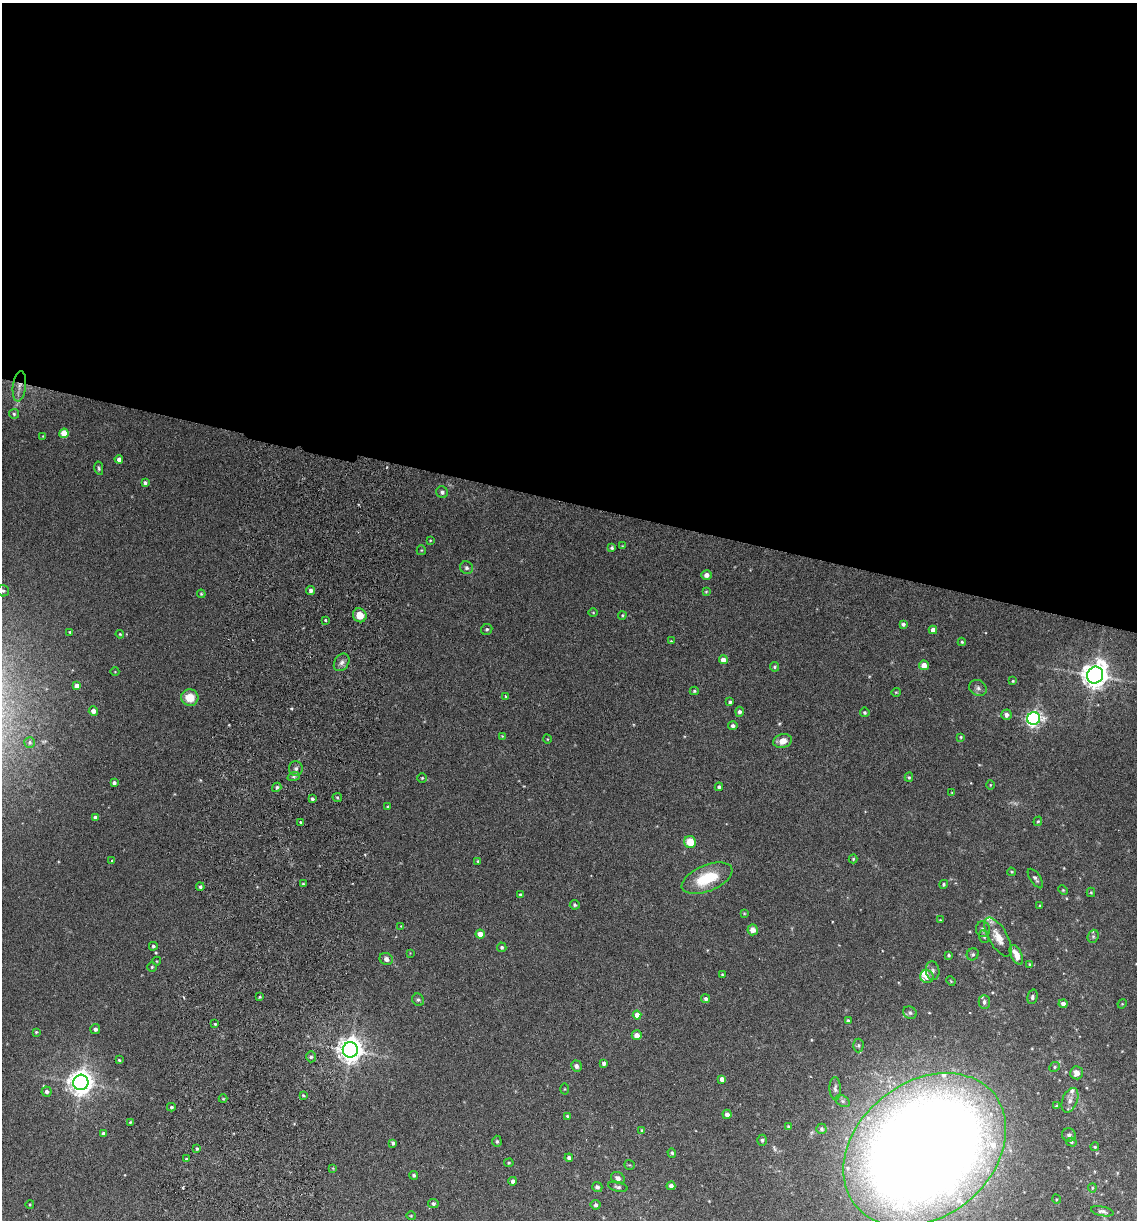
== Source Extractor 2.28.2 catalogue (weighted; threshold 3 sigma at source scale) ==
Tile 3 of 4 x 4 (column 3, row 1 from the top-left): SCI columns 2446-3580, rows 3668-4885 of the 5008 x 4899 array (HDU 1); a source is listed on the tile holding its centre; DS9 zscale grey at full resolution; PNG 1139 x 1222 px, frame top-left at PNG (2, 3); each listed source drawn as its Kron ellipse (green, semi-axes under 4 px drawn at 4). Shown black and unused: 41% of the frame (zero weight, under 3 of 6 exposures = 3% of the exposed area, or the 3 px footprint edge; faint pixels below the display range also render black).
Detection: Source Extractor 2.28.2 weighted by HDU 2 'WHT'; one run over the whole footprint, this tile lists its part. Background 0.0299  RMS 0.0032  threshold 0.0133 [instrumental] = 3 sigma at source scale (4.09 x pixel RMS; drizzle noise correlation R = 1.36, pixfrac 0.8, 0.05/0.05 arcsec/px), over >= 5 px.
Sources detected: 183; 1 too faint to see at this stretch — neither listed nor drawn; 8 inside a brighter listed object's ellipse — not listed separately; the other 174 listed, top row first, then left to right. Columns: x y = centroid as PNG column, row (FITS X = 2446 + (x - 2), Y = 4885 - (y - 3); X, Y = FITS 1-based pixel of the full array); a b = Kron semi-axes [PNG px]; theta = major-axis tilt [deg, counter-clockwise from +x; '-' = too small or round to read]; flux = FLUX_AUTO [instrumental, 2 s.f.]
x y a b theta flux
19 386 15 6 83 2
14 414 5 5 - 0.48
64 433 4 4 - 7.5
43 436 3 3 - 0.2
119 459 4 4 - 1.6
99 468 7 4 -78 0.5
145 483 4 4 - 0.68
442 492 6 5 - 0.73
430 540 4 2 - 0.2
622 546 4 3 - 0.25
612 548 4 3 - 0.54
421 550 5 4 - 0.3
466 568 7 6 - 0.7
706 575 5 4 - 1.5
3 591 6 5 - 0.54
311 591 4 4 - 1.1
706 592 4 3 - 0.3
201 594 4 3 - 0.29
593 612 5 3 - 0.25
360 615 7 6 - 3.6
622 615 4 3 - 0.32
325 620 3 2 - 0.31
903 624 4 4 - 0.64
487 629 6 5 - 0.52
933 630 4 4 - 1.7
70 632 4 3 - 0.36
120 634 4 3 - 0.29
671 641 4 3 - 0.2
962 642 4 4 - 0.34
723 660 4 4 - 2.4
342 662 9 7 57 1.3
924 665 5 5 - 2.4
775 667 5 4 - 0.47
115 672 4 3 - 0.22
1095 675 8 8 - 330
1013 681 3 3 - 0.29
77 686 4 4 - 1.8
978 688 9 7 -30 1.1
694 691 4 4 - 0.4
896 692 4 4 - 0.27
505 696 3 2 - 0.35
190 698 8 8 - 4.7
730 702 4 3 - 0.58
93 711 5 4 - 1.9
740 712 5 4 - 0.92
865 712 5 4 - 0.48
1006 715 5 5 - 1.3
1034 718 6 6 - 92
733 726 4 4 - 0.8
502 736 3 3 - 0.21
961 737 4 3 - 0.29
547 739 4 3 - 0.22
783 741 9 7 14 2.9
30 742 5 5 - 0.45
296 768 7 6 - 1
294 776 6 4 19 0.56
909 777 4 4 - 0.44
422 778 4 4 - 0.33
114 783 4 4 - 0.73
990 785 5 3 - 0.28
277 787 5 4 - 0.67
719 787 4 4 - 0.72
952 793 3 2 - 0.21
337 797 5 4 - 0.39
312 799 3 3 - 0.6
388 807 3 3 - 0.33
95 817 4 3 - 0.8
1038 821 5 4 - 0.44
301 822 3 3 - 0.45
690 842 6 6 - 5.7
853 859 4 4 - 0.35
112 861 3 3 - 0.23
478 861 3 3 - 0.28
1011 872 4 3 - 0.31
707 878 27 13 22 12
1035 878 11 5 -55 0.87
303 884 4 4 - 0.4
944 884 4 4 - 0.4
200 887 4 3 - 0.5
1063 890 5 4 - 0.34
1091 892 5 4 - 0.33
520 895 4 3 - 0.59
575 905 5 4 - 0.57
1040 906 3 3 - 0.38
744 913 4 3 - 0.27
940 920 3 3 - 0.23
401 926 4 4 - 0.22
983 929 7 7 - 1
753 930 5 5 - 2.5
480 934 4 4 - 2.9
1093 936 7 5 70 0.61
984 937 6 5 - 0.52
998 937 22 9 -60 4
153 946 4 4 - 0.49
502 947 5 4 - 0.56
410 953 4 4 - 0.22
973 954 6 5 - 0.58
949 955 3 3 - 0.48
1016 955 11 5 -64 3.5
386 959 7 6 - 1.3
157 961 4 4 - 0.26
1029 964 4 3 - 0.28
152 967 4 4 - 0.37
933 971 9 6 -82 1
722 975 3 3 - 0.35
927 977 7 6 - 2.2
951 981 5 4 - 0.32
260 997 3 3 - 0.33
1032 997 7 5 76 0.7
706 999 4 4 - 0.73
418 1000 6 5 - 0.59
984 1002 7 5 90 0.88
1063 1004 4 4 - 1.4
1122 1004 5 4 - 0.27
910 1013 7 6 - 0.66
637 1015 4 4 - 2.9
848 1021 4 3 - 0.71
215 1024 3 3 - 0.33
95 1029 5 5 - 0.89
36 1032 4 4 - 0.32
637 1035 5 4 - 1.7
858 1045 7 5 88 0.53
350 1050 8 7 - 300
311 1057 5 4 - 0.62
119 1060 3 3 - 0.31
604 1063 4 4 - 0.91
576 1066 6 5 - 0.96
1055 1067 5 4 - 0.47
1077 1073 6 6 - 2.4
722 1079 4 4 - 1.6
81 1082 8 7 - 310
565 1089 5 3 - 0.27
835 1089 12 5 -88 0.91
47 1091 5 5 - 0.83
303 1095 3 3 - 0.32
223 1099 4 4 - 0.29
1070 1100 13 7 69 1.7
842 1101 8 5 -27 0.6
1056 1106 3 3 - 0.46
171 1107 4 3 - 0.45
727 1114 5 4 - 1.5
567 1116 3 3 - 0.33
130 1122 4 3 - 0.3
788 1127 3 3 - 0.41
821 1129 5 5 - 0.61
642 1130 4 3 - 0.31
103 1134 4 4 - 1.2
1069 1135 7 6 - 0.76
762 1140 5 4 - 0.45
497 1141 6 4 -88 0.51
1071 1142 5 4 - 0.42
393 1143 4 3 - 0.61
1095 1147 4 4 - 0.39
197 1149 4 4 - 0.48
925 1150 89 67 39 830
672 1153 5 4 - 0.47
569 1158 4 4 - 0.92
186 1159 4 3 - 0.46
509 1163 5 4 - 0.31
629 1165 5 5 - 0.33
333 1168 4 4 - 0.26
414 1175 4 4 - 0.58
618 1178 7 5 -30 1.1
513 1181 4 4 - 0.86
671 1186 4 4 - 1.2
597 1187 5 5 - 0.92
618 1187 10 5 -14 0.65
1092 1188 4 4 - 0.33
1056 1199 5 3 - 0.27
433 1203 5 4 - 0.7
30 1204 4 3 - 0.24
596 1205 5 5 - 0.64
1102 1211 11 4 -12 0.81
411 1216 4 4 - 0.28
Overlapping masked pixels (flux is a lower limit): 1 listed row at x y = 19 386
Isophote crosses this tile's border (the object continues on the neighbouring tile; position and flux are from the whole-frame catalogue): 1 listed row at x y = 925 1150